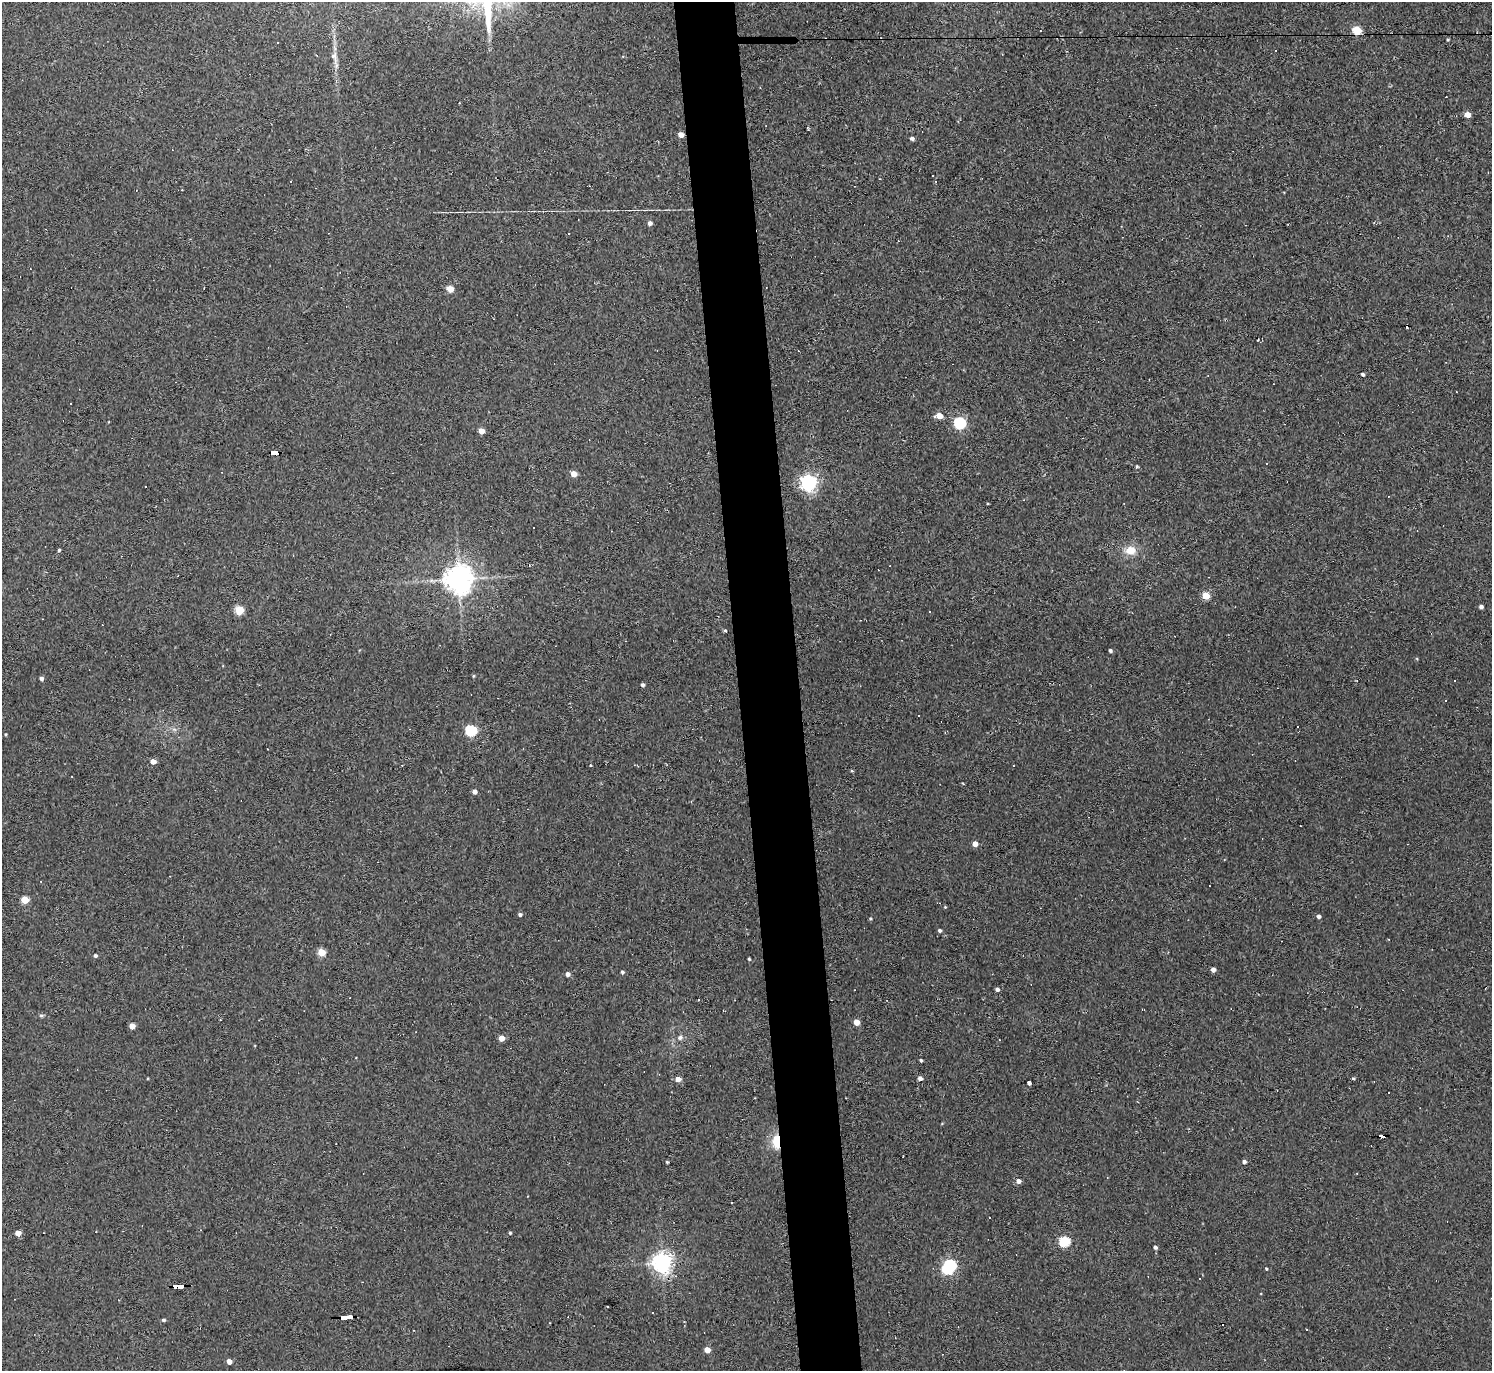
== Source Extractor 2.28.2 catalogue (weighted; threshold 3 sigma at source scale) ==
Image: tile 5 of 3 x 3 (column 2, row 2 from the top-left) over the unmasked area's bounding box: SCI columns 1491-2980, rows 1493-2861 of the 4470 x 4444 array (HDU 1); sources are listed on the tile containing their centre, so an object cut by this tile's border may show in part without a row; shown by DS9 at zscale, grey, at full resolution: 1 PNG px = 1 image px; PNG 1494 x 1373 px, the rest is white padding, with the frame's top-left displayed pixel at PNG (2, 2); no overlay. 4% of this frame is shown black and not used: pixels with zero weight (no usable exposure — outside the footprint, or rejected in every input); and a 3 px margin inside the footprint's outer edge (the drizzle kernel's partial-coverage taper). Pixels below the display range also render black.
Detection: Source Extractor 2.28.2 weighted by HDU 2 'WHT'; one run over the whole footprint, this tile lists its part. Background 0.18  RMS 0.0093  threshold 0.0417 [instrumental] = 3 sigma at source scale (4.5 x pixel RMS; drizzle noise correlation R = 1.50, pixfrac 1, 0.05/0.05 arcsec/px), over >= 5 px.
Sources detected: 108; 1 inside a brighter object's white glare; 28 cosmic-ray / hot-pixel residue — not listed; the other 79 listed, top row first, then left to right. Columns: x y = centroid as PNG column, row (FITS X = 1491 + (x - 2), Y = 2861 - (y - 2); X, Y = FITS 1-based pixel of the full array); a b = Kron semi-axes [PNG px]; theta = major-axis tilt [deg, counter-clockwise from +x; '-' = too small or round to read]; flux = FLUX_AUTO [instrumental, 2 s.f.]
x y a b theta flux
1357 30 5 4 - 36
1448 39 4 3 - 0.76
334 57 17 8 -72 6.2
1468 115 4 4 - 12
681 135 4 4 - 7.6
912 138 5 4 - 2.4
650 223 5 5 - 3.7
450 289 5 4 - 17
1363 374 4 3 - 1.9
939 416 6 4 -3 12
960 423 6 5 - 100
481 431 4 4 - 9.5
274 453 7 4 1 230
1137 466 4 3 - 1
574 474 5 4 - 10
808 482 6 6 - 320
534 527 2 2 - 0.76
59 550 3 3 - 1.2
1130 550 15 11 3 12
459 579 8 8 - 1300
1206 596 5 4 - 21
1481 607 4 4 - 2.5
239 610 5 5 - 35
725 631 4 3 - 1.2
1110 651 4 3 - 1.9
473 676 5 3 - 0.83
41 678 4 4 - 2.8
1454 681 2 2 - 0.6
642 685 4 3 - 2
1298 726 3 2 - 2.7
174 729 7 4 -19 1.9
471 731 6 5 - 78
6 734 4 3 - 0.75
153 761 4 4 - 7.6
852 771 4 3 - 0.95
475 792 4 4 - 4.6
975 844 4 4 - 6.4
25 900 5 5 - 24
945 907 4 4 - 0.7
520 914 4 4 - 2.2
1319 916 4 4 - 2.4
870 919 4 3 - 0.98
940 930 4 4 - 1.8
321 952 5 5 - 22
95 955 4 4 - 1.9
749 959 3 3 - 1.1
1213 969 4 4 - 4.6
622 972 4 3 - 1.9
567 974 4 4 - 3.9
997 989 4 3 - 2.7
41 1015 6 4 0 1.3
856 1022 4 4 - 9.5
132 1026 4 4 - 8.5
680 1037 7 7 - 2.7
501 1038 4 4 - 11
921 1060 3 3 - 1.3
920 1078 5 3 - 3.6
678 1079 5 4 - 7.2
1354 1079 4 3 - 1.2
1029 1083 4 4 - 5.5
1382 1136 6 4 -6 49
776 1142 13 7 88 19
1244 1161 4 4 - 2.5
667 1162 3 3 - 0.97
1019 1181 5 5 - 4.2
18 1233 4 4 - 10
510 1233 3 3 - 1.1
1064 1241 6 5 - 65
1155 1247 4 4 - 2.3
662 1263 7 6 - 530
950 1265 6 5 - 120
1266 1269 4 3 - 0.98
1200 1278 3 2 - 0.96
179 1286 10 4 0 120
348 1318 11 3 3 250
163 1320 5 4 - 1.5
1306 1329 2 2 - 0.98
707 1350 4 4 - 9.8
229 1361 4 4 - 5.5
Overlapping masked pixels (flux is a lower limit): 6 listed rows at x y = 681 135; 274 453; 1382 1136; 776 1142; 179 1286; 348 1318